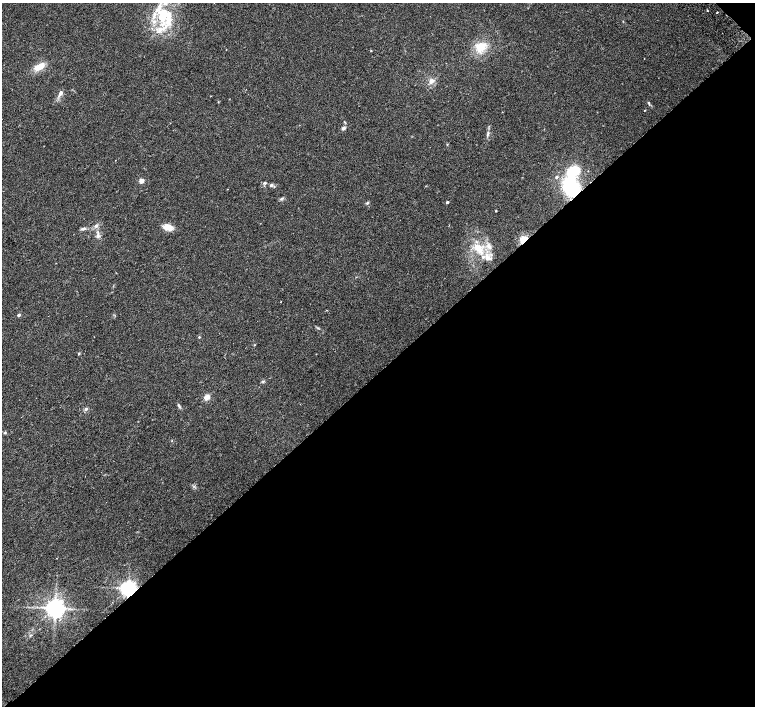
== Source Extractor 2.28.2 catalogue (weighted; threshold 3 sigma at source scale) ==
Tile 12 of 4 x 4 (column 4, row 3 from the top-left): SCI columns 4567-6072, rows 1672-3079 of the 6116 x 6093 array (HDU 1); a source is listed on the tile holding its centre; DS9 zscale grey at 2 x 2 block average (1 PNG px = mean of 2 x 2 image px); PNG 757 x 708 px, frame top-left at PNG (2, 3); no overlay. Shown black and unused: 48% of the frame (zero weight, under 2 of 3 exposures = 3% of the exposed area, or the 3 px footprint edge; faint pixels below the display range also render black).
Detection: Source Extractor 2.28.2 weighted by HDU 2 'WHT'; one run over the whole footprint, this tile lists its part. Background 0.05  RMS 0.0057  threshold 0.0257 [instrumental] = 3 sigma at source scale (4.5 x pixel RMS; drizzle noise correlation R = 1.50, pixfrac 1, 0.0396/0.0396 arcsec/px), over >= 5 px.
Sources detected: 46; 6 inside a brighter listed object's ellipse — not listed separately; the other 40 listed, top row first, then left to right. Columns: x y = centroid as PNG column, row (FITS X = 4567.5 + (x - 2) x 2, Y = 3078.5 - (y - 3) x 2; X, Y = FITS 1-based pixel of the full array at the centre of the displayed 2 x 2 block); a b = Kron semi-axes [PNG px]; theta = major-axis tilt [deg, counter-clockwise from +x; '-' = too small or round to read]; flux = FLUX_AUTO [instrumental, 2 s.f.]
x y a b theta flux
707 10 2 2 - 0.97
717 12 2 2 - 1
163 16 19 14 71 48
481 47 17 11 40 23
371 50 3 2 - 0.67
39 67 11 6 33 17
431 81 8 6 47 6.1
60 93 8 5 60 4.6
649 103 7 2 -73 1.3
644 110 2 2 - 0.63
344 128 5 4 - 2.5
573 171 12 9 34 43
556 177 3 3 - 2.6
141 181 2 2 - 18
265 183 4 3 - 1.7
271 185 4 4 - 2.7
571 188 16 12 -58 100
281 199 4 2 - 1.6
447 202 2 2 - 2.9
367 203 5 3 - 1.5
496 211 2 2 - 0.82
96 226 5 4 - 3
168 227 11 7 -18 13
83 229 7 4 6 3.1
98 236 6 4 -47 3.3
523 239 9 6 42 14
489 246 7 5 -27 5.6
478 248 15 8 -51 21
326 310 2 2 - 0.59
19 315 2 2 - 4.3
199 337 3 3 - 1
254 345 3 2 - 0.71
79 353 3 2 - 1
263 381 3 2 - 1.2
207 397 6 5 - 6.8
86 409 5 4 - 2.4
5 433 4 3 - 1.4
128 588 4 4 - 650
55 608 4 4 - 1100
31 635 3 2 - 0.91
Overlapping masked pixels (flux is a lower limit): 3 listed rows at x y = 571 188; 523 239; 128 588
Isophote crosses this tile's border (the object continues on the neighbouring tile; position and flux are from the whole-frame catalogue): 1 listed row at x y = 163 16
Diffuse or blended objects may show on this block-average render without a row.